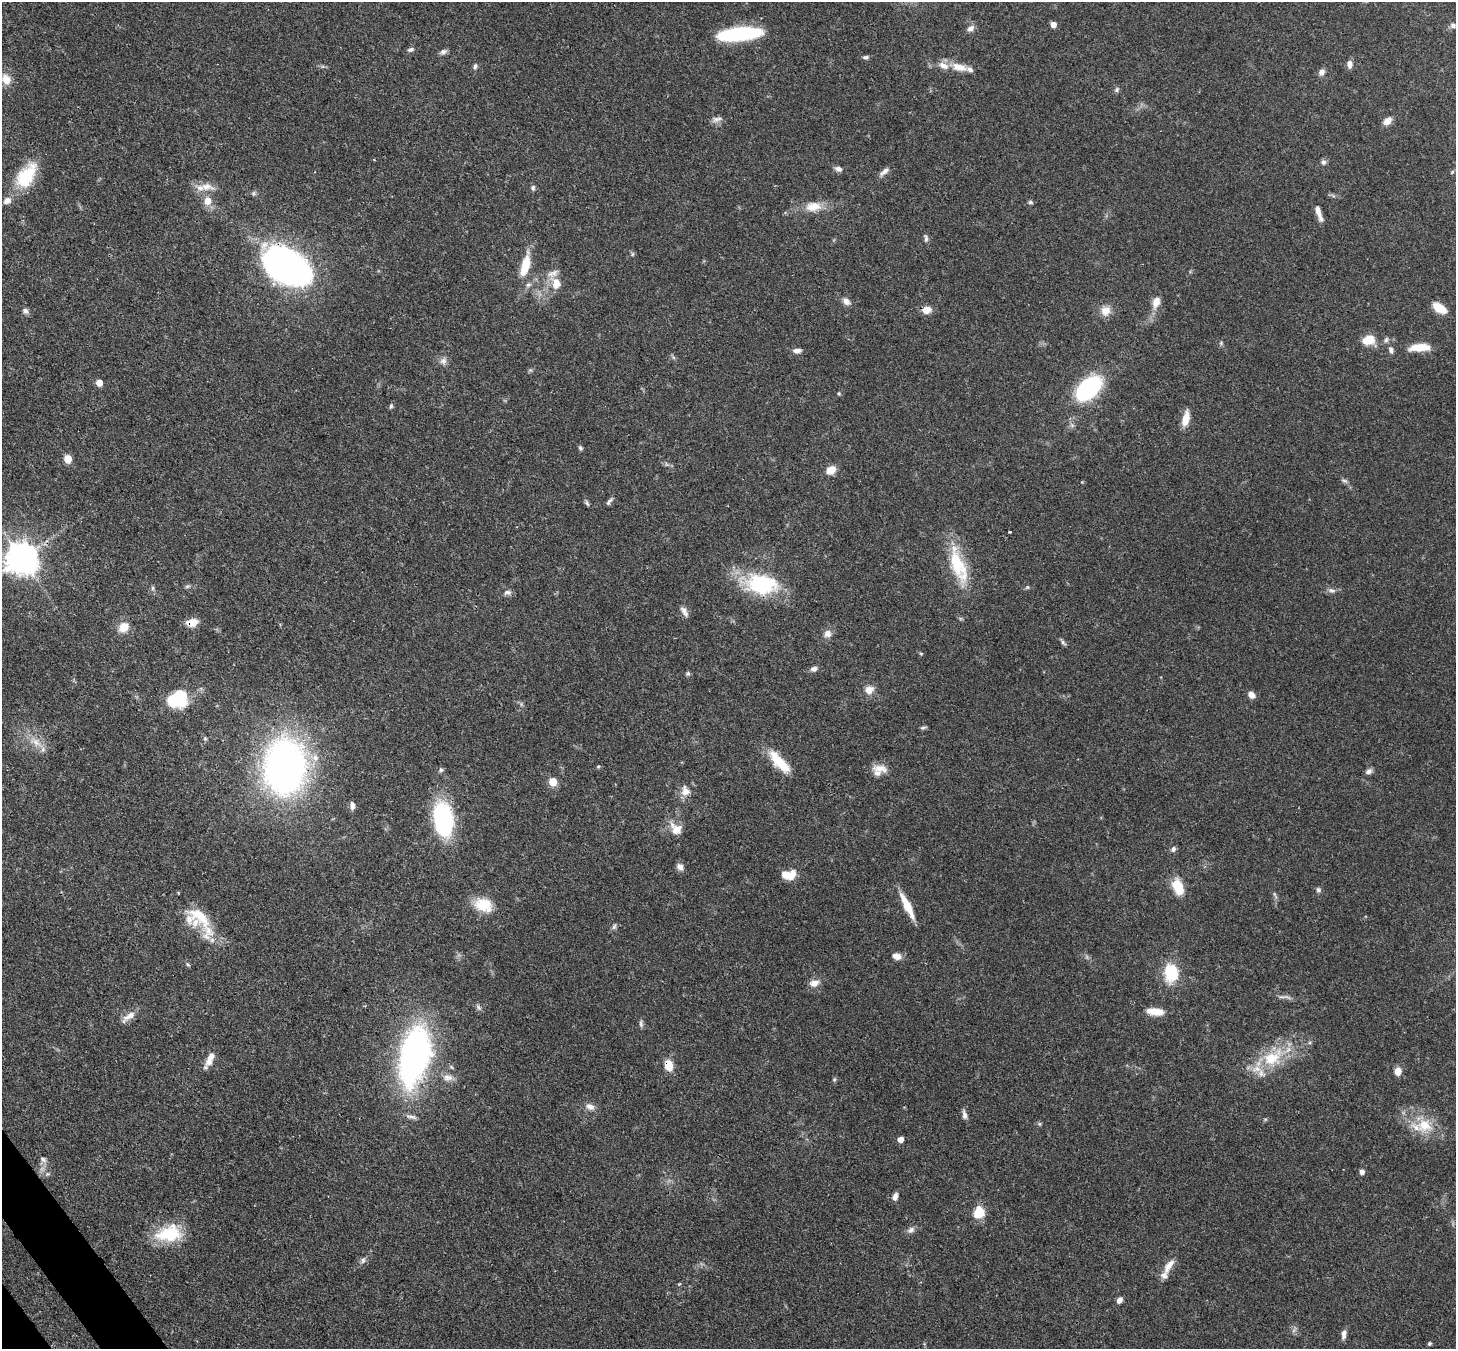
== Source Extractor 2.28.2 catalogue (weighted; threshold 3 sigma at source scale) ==
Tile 7 of 4 x 4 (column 3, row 2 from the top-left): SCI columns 2990-4443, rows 2906-4252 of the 5974 x 5946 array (HDU 1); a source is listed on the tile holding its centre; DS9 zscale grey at full resolution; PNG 1458 x 1351 px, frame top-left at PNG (2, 2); no overlay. Shown black and unused: <1% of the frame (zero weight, under 3 of 4 exposures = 7% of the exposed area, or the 3 px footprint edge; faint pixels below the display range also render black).
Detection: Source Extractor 2.28.2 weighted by HDU 2 'WHT'; one run over the whole footprint, this tile lists its part. Background 0.0888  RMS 0.0038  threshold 0.0173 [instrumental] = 3 sigma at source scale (4.5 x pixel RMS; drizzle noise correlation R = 1.50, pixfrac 1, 0.05/0.05 arcsec/px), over >= 5 px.
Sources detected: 153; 1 too faint to see at this stretch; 2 inside a brighter object's white glare — not listed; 13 inside a brighter listed object's ellipse — not listed separately; the other 137 listed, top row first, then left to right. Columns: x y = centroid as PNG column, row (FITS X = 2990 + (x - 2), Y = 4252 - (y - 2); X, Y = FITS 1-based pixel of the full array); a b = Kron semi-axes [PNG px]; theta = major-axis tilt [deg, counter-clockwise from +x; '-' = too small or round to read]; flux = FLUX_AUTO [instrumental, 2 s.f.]
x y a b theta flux
1053 24 5 4 - 3.4
1453 25 7 6 - 1.1
971 28 11 7 33 1.7
739 34 42 12 6 36
411 50 9 5 23 0.99
443 52 9 6 18 1.3
866 57 9 5 6 0.91
1350 64 9 6 89 2.1
475 66 8 5 79 0.91
943 66 15 9 -25 3.5
961 67 13 10 -12 3.2
1322 72 8 8 - 1.8
6 79 14 11 -64 5.1
1117 90 8 6 52 0.85
716 119 11 8 11 1.8
1387 121 10 7 40 3
1323 162 7 7 - 1.1
838 169 9 7 -12 1.5
884 172 15 6 40 1.8
1452 172 6 4 45 0.48
26 176 32 17 56 19
207 187 21 11 -11 4.5
533 188 7 5 86 0.86
253 193 6 5 - 0.7
207 201 7 7 - 4.6
1030 202 6 5 - 0.74
813 207 21 12 3 6.4
1318 211 14 6 -74 2.3
926 238 9 5 -77 1
285 265 44 25 -25 190
525 265 25 9 75 10
556 283 17 12 -71 5.5
528 285 8 6 15 1.1
846 301 10 7 -43 2.1
1156 302 15 9 75 3.6
1439 308 12 7 -33 9.5
926 310 10 7 17 3.7
25 311 7 7 - 1.3
1105 311 11 10 - 4.4
1368 340 13 10 16 7.5
1386 340 8 5 73 0.92
1221 343 5 5 - 0.56
1420 347 23 8 4 7.6
1391 350 10 6 -76 1.4
797 351 10 6 4 1.8
443 361 10 8 11 1.8
530 370 5 5 - 0.6
99 383 5 5 - 5
1089 388 18 11 43 66
839 393 5 4 - 0.5
391 406 8 5 79 0.72
1186 418 17 7 78 5.4
580 448 6 5 - 0.7
68 459 5 5 - 10
666 464 6 4 -71 0.58
831 470 9 7 36 5.1
1344 481 10 4 -19 0.83
609 501 12 5 50 1
587 503 7 5 -55 0.74
1009 532 3 2 - 0.4
21 558 10 9 - 710
957 564 47 16 -73 20
761 584 39 22 -8 33
187 586 8 4 8 0.73
1027 587 6 5 - 0.57
153 588 6 5 - 0.72
1332 590 11 6 -17 1.4
508 592 10 7 2 1.4
684 611 16 7 -60 2
192 622 11 8 10 5.3
124 627 12 10 40 5
827 633 10 9 - 2.4
1063 642 9 5 -47 0.9
921 653 6 4 -2 0.41
814 669 9 6 15 1.4
688 673 5 5 - 0.7
869 690 10 10 - 3.3
1251 695 8 6 -40 2.2
181 698 18 12 -80 15
923 728 9 3 11 0.64
36 742 22 10 -37 5.4
315 758 12 10 -53 3.8
779 761 34 11 -47 11
598 766 5 4 - 0.48
285 767 38 29 86 210
881 769 22 10 -7 4.2
441 770 7 6 - 0.89
1369 771 8 6 27 1.4
553 782 6 5 - 11
685 791 15 11 -73 3.5
352 806 9 6 -83 1.8
443 819 39 20 -82 39
676 829 16 12 -47 5
1173 849 8 6 61 1
680 867 9 7 -49 1.9
789 875 14 9 7 7.4
1178 887 18 11 -68 8.8
1318 890 7 6 - 0.91
1275 895 11 4 -65 0.83
483 905 22 16 -18 9.6
907 906 32 7 -63 8.1
200 917 41 17 -38 14
614 927 8 5 63 0.92
896 956 9 6 -19 3
188 964 6 4 -45 0.56
1171 973 17 13 -86 16
814 983 13 9 14 3
1287 997 15 4 -20 1.4
1155 1011 20 8 -6 5.2
129 1016 23 7 38 3.4
641 1024 11 5 -79 0.97
414 1056 51 25 77 130
210 1058 19 7 66 4
1272 1058 35 21 33 19
669 1065 11 8 -73 5.8
1398 1071 8 7 - 3.5
448 1078 14 9 -3 2.6
834 1079 6 5 - 0.59
590 1107 12 8 -26 2.4
964 1115 11 6 -81 1.7
411 1117 15 5 -9 1.5
1039 1124 6 5 - 0.61
1424 1125 23 20 -7 12
900 1139 5 4 - 3
43 1159 10 6 -34 1.3
1362 1172 5 5 - 1.8
48 1174 6 5 - 0.81
895 1197 9 6 68 1.9
979 1212 13 11 73 7.6
911 1230 11 7 35 1.6
165 1234 30 20 28 14
363 1260 8 6 75 1.1
1169 1266 25 9 58 4.1
679 1284 5 3 - 0.4
1119 1300 7 5 53 1.9
1344 1334 12 6 81 1.8
1429 1343 4 4 - 0.57
Overlapping masked pixels (flux is a lower limit): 5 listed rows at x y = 285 265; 192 622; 285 767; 443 819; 669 1065